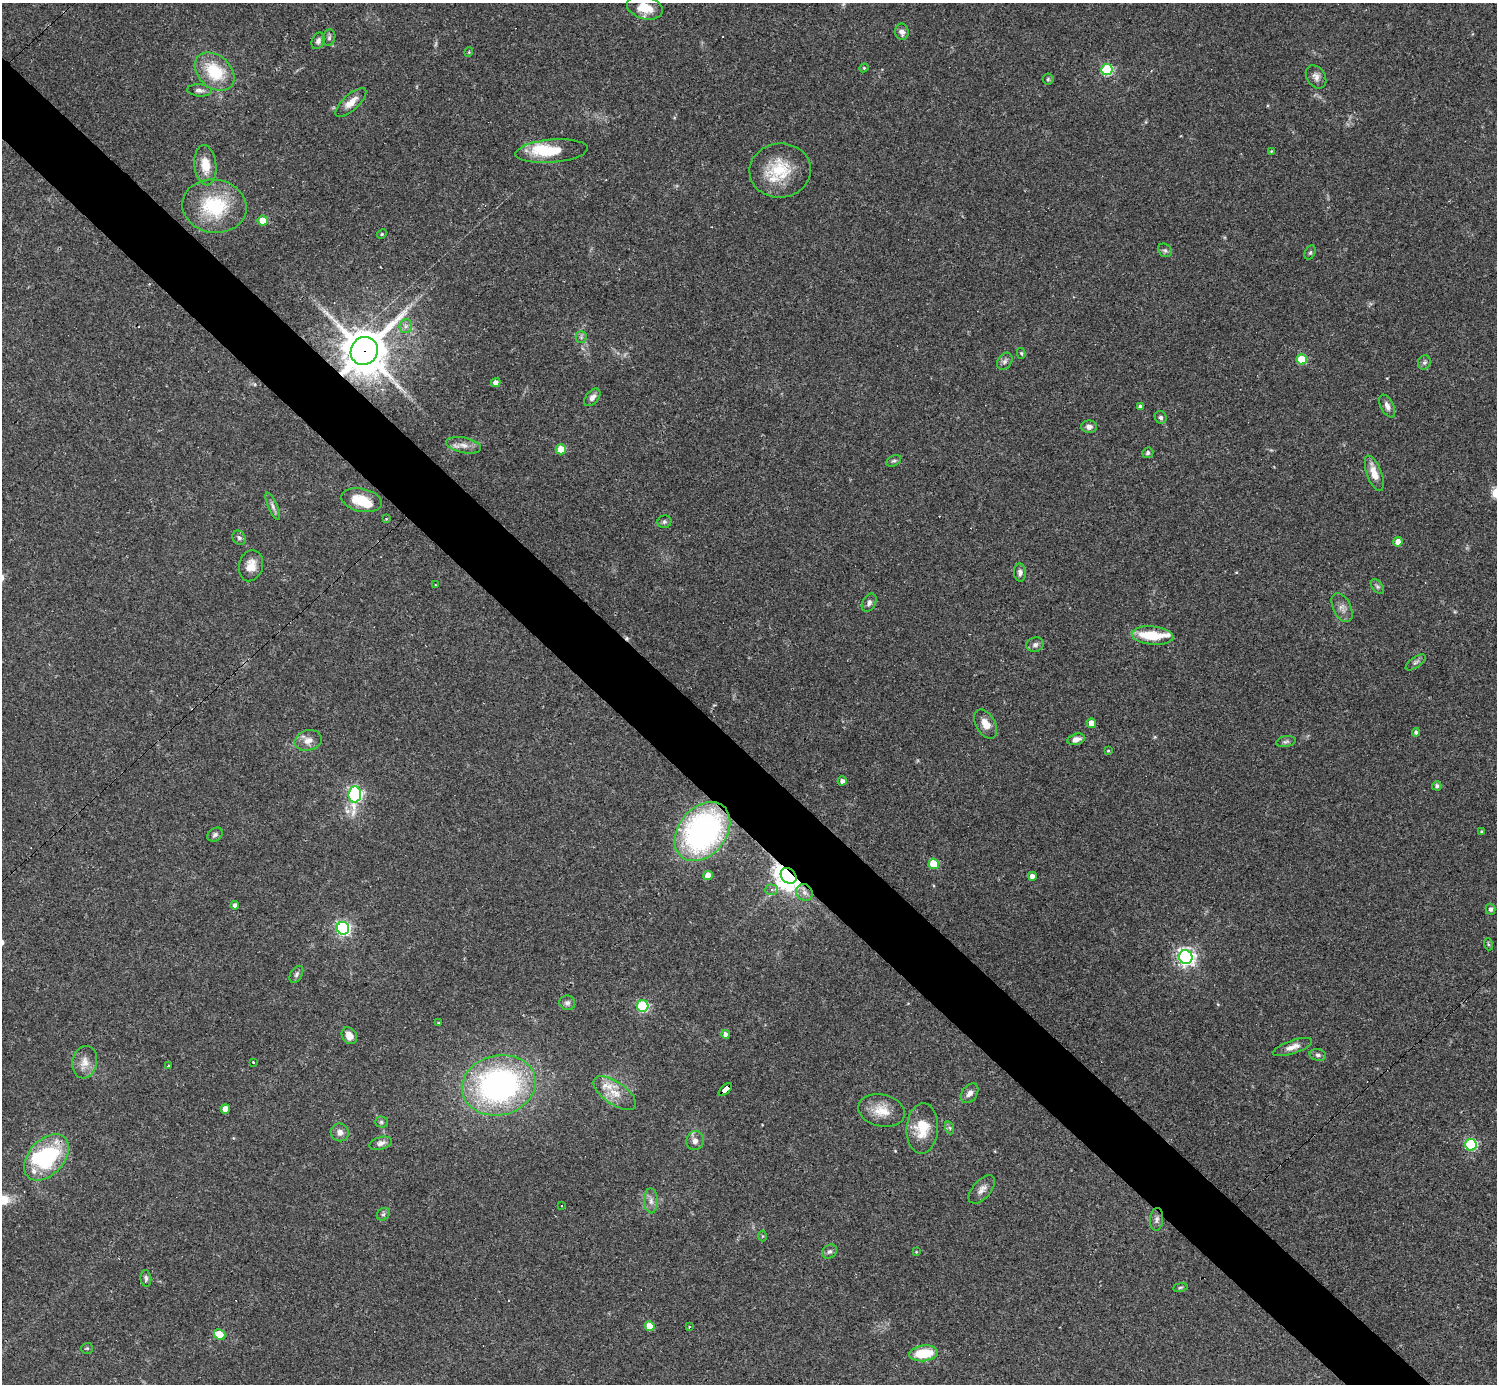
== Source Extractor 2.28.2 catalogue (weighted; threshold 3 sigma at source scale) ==
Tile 11 of 4 x 4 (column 3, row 3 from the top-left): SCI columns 2989-4483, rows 1678-3059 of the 5977 x 5977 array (HDU 1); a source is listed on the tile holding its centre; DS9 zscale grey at full resolution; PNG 1499 x 1386 px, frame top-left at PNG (2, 3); each listed source drawn as its Kron ellipse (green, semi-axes under 4 px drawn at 4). Shown black and unused: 5% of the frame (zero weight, under 3 of 4 exposures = <1% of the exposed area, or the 3 px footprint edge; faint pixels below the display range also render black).
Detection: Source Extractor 2.28.2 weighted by HDU 2 'WHT'; one run over the whole footprint, this tile lists its part. Background 0.0358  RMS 0.0044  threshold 0.0196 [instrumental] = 3 sigma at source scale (4.5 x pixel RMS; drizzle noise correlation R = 1.50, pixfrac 1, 0.05/0.05 arcsec/px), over >= 5 px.
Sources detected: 131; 1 too faint to see at this stretch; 3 inside a brighter object's white glare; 5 cosmic-ray / hot-pixel residue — neither listed nor drawn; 4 inside a brighter listed object's ellipse — not listed separately; the other 118 listed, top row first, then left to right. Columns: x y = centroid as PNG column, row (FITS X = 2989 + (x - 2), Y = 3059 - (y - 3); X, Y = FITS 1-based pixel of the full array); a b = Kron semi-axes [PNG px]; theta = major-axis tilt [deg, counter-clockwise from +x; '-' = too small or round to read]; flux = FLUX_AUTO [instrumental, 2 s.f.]
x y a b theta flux
645 8 18 11 -15 8.3
902 32 8 7 - 2.2
329 38 8 6 75 1.1
318 41 8 6 66 1.5
469 52 5 3 - 0.36
864 68 4 4 - 0.55
1107 70 5 5 - 42
215 72 22 16 -41 19
1316 77 12 9 -57 2.4
1048 79 5 5 - 0.74
199 90 12 6 -5 1.6
351 102 19 8 43 4.7
552 151 36 11 5 15
1271 151 4 3 - 0.34
205 165 20 11 -84 7.4
780 170 31 27 5 19
214 206 32 26 -9 28
263 221 5 5 - 6.4
382 234 5 4 - 0.55
1165 250 7 6 - 1.1
1310 252 7 5 62 0.75
406 326 7 6 - 1.5
581 337 5 5 - 0.96
364 351 14 13 - 1800
1021 353 5 4 - 0.6
1302 359 5 5 - 19
1005 361 9 7 55 1.5
1424 362 7 6 - 1
496 383 4 4 - 2.3
592 397 10 6 50 1.9
1387 406 12 6 -63 2.2
1140 407 4 4 - 1.6
1161 417 6 5 - 1.1
1089 427 8 6 -1 1.9
463 445 18 7 -11 3.4
561 449 5 5 - 11
1148 453 5 5 - 1.1
894 461 8 5 25 0.84
1374 473 19 7 -70 6
362 500 21 11 -13 12
273 506 14 4 -67 1.7
386 519 4 3 - 0.51
664 522 7 6 - 0.88
239 538 7 6 - 1.2
1398 542 5 4 - 3.7
251 566 16 12 75 5.1
1020 572 9 6 -88 1.6
435 585 3 2 - 0.61
1377 587 8 5 -52 0.92
869 603 10 6 60 1.6
1342 608 16 9 -64 2.8
1153 636 21 9 -5 12
1035 645 9 7 17 1.7
1416 662 11 5 36 1.2
1091 723 5 4 - 5.3
986 724 16 9 -60 4.5
1416 732 4 4 - 1
1076 739 9 5 13 2.6
308 740 14 10 15 3.6
1286 742 10 5 11 1
1108 751 4 3 - 0.47
842 781 4 4 - 1.6
1437 786 4 4 - 0.84
355 794 8 6 85 110
702 831 33 23 50 110
1481 832 4 3 - 0.48
215 835 8 6 34 1.2
934 864 5 5 - 19
708 875 5 4 - 5.1
789 876 9 7 -45 530
1032 876 4 4 - 2.8
771 890 6 5 - 1.2
804 892 9 8 - 2.2
235 905 4 4 - 1.4
1491 909 5 5 - 1.2
343 928 6 6 - 110
1488 944 6 4 -72 0.51
1186 957 7 6 - 180
296 974 9 6 60 1.1
567 1003 8 7 - 1.3
643 1006 6 5 - 46
439 1023 4 3 - 0.43
725 1034 4 4 - 2
349 1036 9 7 -54 3.9
1292 1047 20 6 19 3.4
1318 1055 8 6 -14 1.3
85 1062 16 12 78 4.7
253 1062 3 3 - 9.8
168 1066 2 2 - 0.49
499 1085 37 30 13 120
725 1089 8 4 43 64
615 1093 25 11 -35 7.3
970 1093 11 7 52 2.3
225 1109 4 4 - 3.7
882 1111 23 16 -12 8
381 1122 6 5 - 0.86
922 1128 25 16 86 11
950 1128 6 4 -71 0.83
340 1132 9 8 - 2.6
695 1141 9 8 - 2.4
381 1143 11 6 16 2.2
1471 1145 6 5 - 52
46 1157 27 17 48 39
982 1189 17 9 49 2.9
651 1201 12 6 -89 2.4
561 1206 3 2 - 0.75
383 1214 7 5 43 0.95
1156 1219 11 6 84 1.7
763 1236 5 3 - 0.39
830 1252 8 6 40 1.2
916 1252 4 3 - 0.32
146 1278 8 5 -83 1.1
1180 1287 7 3 9 0.63
650 1326 5 5 - 9.8
689 1327 3 3 - 0.36
220 1334 6 5 - 10
87 1348 6 5 - 0.63
924 1353 14 8 7 13
Overlapping masked pixels (flux is a lower limit): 5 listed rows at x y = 364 351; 702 831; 789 876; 725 1089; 46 1157
Isophote crosses this tile's border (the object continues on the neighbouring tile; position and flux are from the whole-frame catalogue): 1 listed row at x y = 645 8